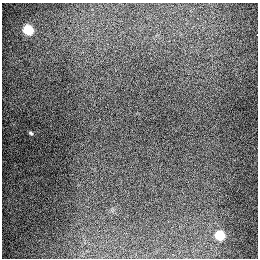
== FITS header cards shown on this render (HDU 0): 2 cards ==
NAXIS1  =                  256
NAXIS2  =                  256

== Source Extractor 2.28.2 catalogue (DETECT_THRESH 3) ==
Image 256 x 256 px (HDU 0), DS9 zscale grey, 1 PNG px = 1 image px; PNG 260 x 260 px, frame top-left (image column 1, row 256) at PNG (2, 3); no overlay
Background 1270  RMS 26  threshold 78.6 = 3 sigma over >= 5 px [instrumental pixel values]
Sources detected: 4; all 4 listed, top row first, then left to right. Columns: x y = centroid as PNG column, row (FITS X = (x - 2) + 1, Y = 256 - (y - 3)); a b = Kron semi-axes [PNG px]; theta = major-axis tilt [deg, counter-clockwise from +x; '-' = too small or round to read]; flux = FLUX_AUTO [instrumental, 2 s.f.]
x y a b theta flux
28 30 7 6 - 94000
257 34 2 2 - 4000
31 133 5 3 - 2400
220 235 7 6 - 72000
At the frame edge (FLAGS 8, measured only in part): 1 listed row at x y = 257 34